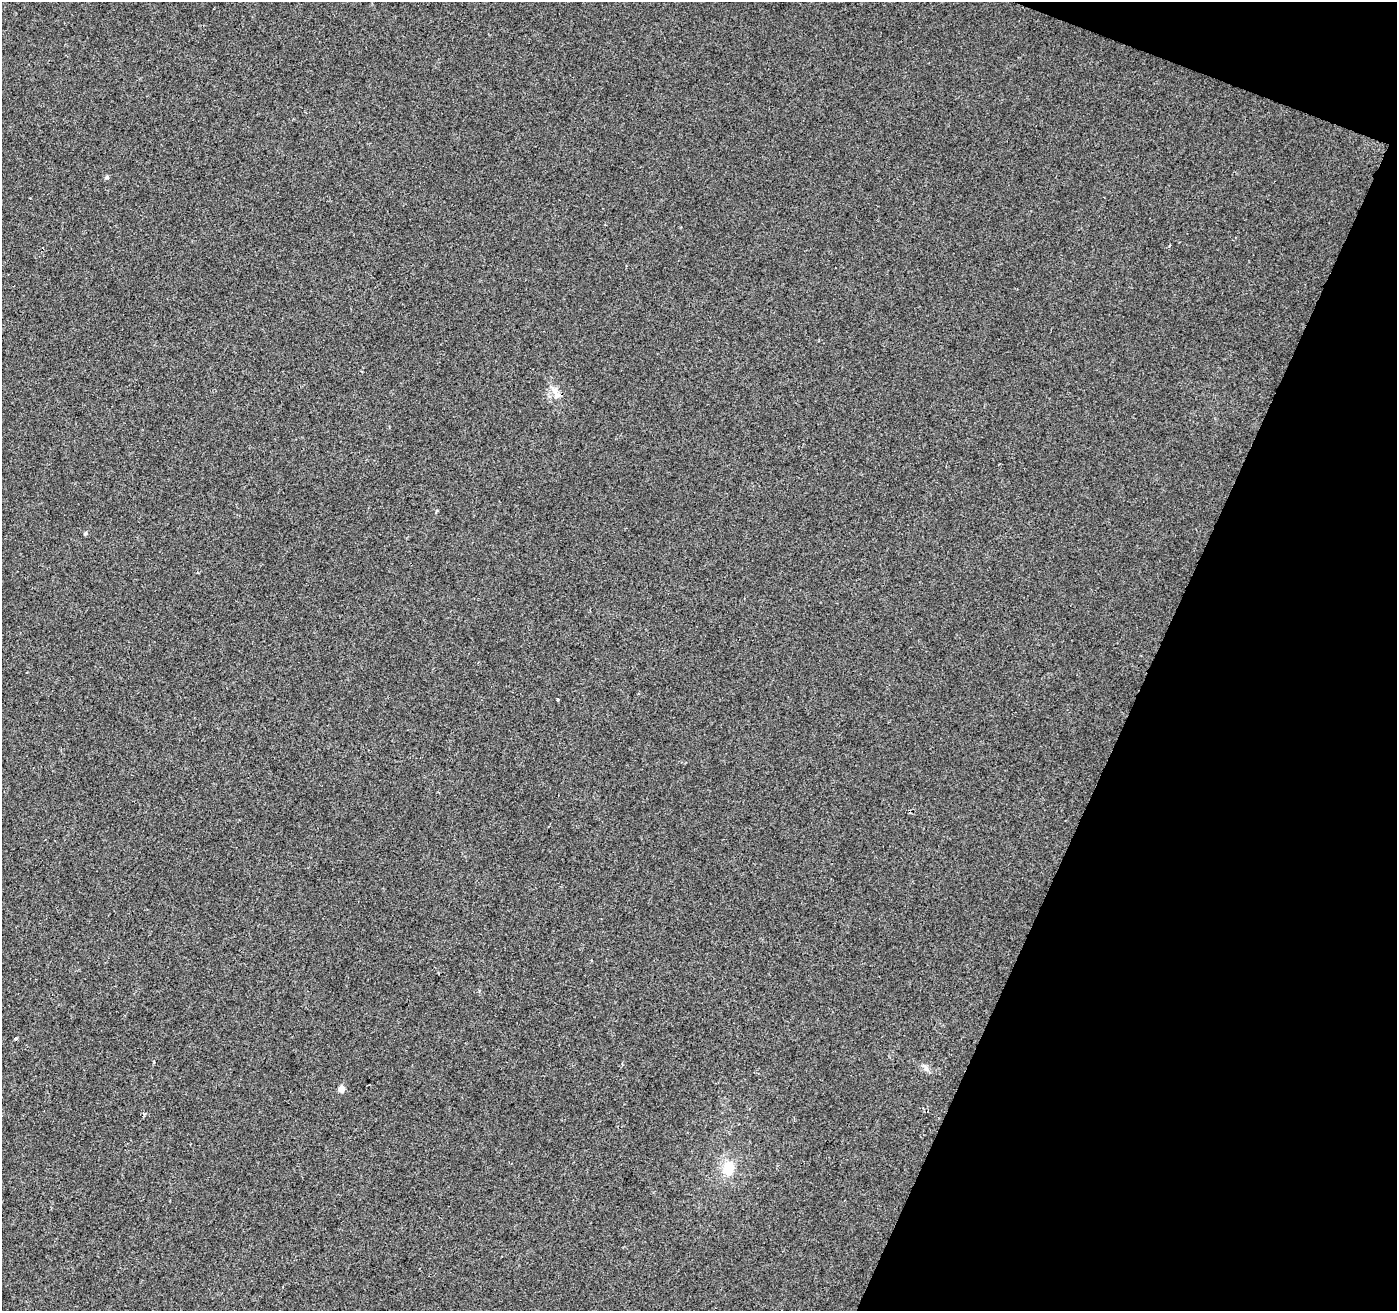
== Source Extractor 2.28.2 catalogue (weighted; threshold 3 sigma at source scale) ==
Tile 8 of 4 x 4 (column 4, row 2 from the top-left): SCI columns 4186-5580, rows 2825-4133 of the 5588 x 5716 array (HDU 1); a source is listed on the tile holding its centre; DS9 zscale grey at full resolution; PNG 1399 x 1313 px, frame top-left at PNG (2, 2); no overlay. Shown black and unused: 19% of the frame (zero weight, under 2 of 3 exposures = <1% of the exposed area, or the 3 px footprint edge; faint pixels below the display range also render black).
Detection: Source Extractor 2.28.2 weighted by HDU 2 'WHT'; one run over the whole footprint, this tile lists its part. Background 0.0255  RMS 0.0059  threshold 0.0265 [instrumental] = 3 sigma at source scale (4.5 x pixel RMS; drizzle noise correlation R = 1.50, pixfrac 1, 0.0396/0.0396 arcsec/px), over >= 5 px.
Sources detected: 10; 2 cosmic-ray / hot-pixel residue — not listed; the other 8 listed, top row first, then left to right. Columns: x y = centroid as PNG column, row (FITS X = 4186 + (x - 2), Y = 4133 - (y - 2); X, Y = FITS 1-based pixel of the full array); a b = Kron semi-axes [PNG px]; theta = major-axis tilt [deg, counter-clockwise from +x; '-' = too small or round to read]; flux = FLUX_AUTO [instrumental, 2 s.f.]
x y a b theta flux
107 177 6 5 - 1.1
556 395 10 10 - 4.1
85 533 5 4 - 0.94
558 699 3 3 - 0.68
15 1038 3 3 - 2.5
925 1067 13 4 -58 1.8
341 1089 7 6 - 3.5
728 1168 18 14 78 12